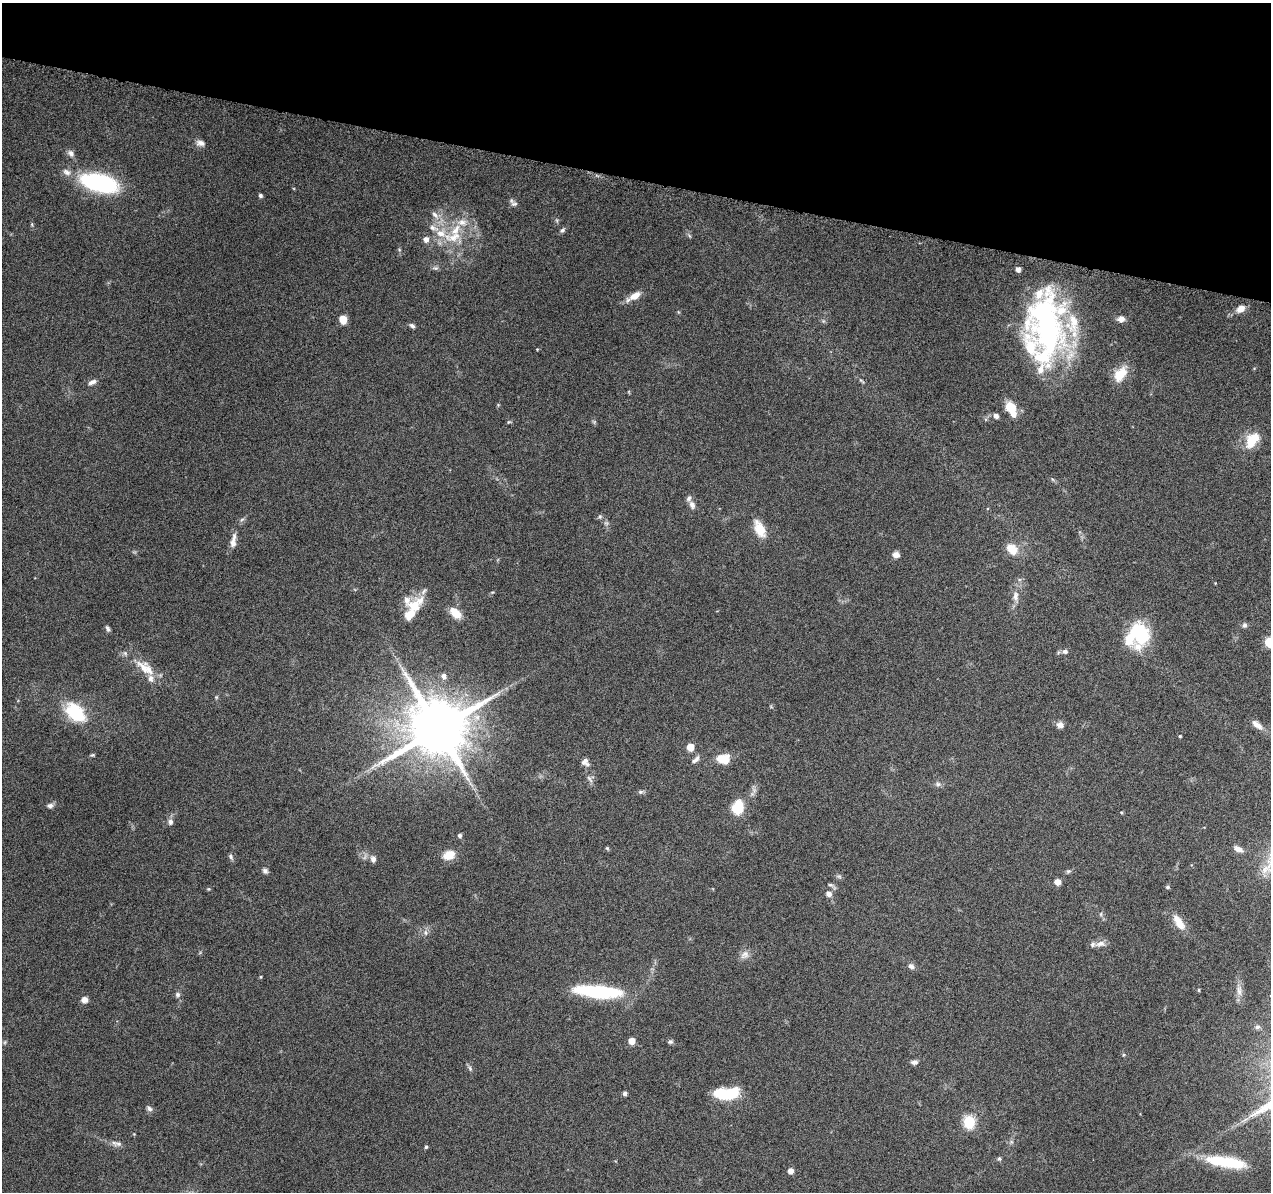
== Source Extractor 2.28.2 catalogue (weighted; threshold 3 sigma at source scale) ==
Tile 2 of 4 x 4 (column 2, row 1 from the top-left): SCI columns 1294-2562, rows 3875-5064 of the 5116 x 5307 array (HDU 1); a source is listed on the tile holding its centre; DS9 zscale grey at full resolution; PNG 1273 x 1194 px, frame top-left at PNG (2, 3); no overlay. Shown black and unused: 15% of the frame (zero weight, under 9 of 18 exposures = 2% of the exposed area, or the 3 px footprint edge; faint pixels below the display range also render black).
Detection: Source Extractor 2.28.2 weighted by HDU 2 'WHT'; one run over the whole footprint, this tile lists its part. Background 0.116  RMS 0.0038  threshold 0.0155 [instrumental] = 3 sigma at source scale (4.09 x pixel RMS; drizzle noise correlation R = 1.36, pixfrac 0.8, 0.0396/0.0396 arcsec/px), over >= 5 px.
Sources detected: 124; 2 too faint to see at this stretch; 1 inside a brighter object's white glare — not listed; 16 inside a brighter listed object's ellipse — not listed separately; the other 105 listed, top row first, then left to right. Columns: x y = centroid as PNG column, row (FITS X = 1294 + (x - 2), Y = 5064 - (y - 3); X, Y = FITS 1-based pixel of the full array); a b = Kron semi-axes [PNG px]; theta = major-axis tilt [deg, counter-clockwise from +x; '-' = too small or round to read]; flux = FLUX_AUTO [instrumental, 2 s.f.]
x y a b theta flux
200 143 11 7 -10 1.7
71 153 11 7 -46 1.5
98 182 38 17 -14 42
260 195 4 4 - 0.88
514 204 10 7 8 1.2
435 215 14 7 -48 2.2
433 228 14 6 -21 2.1
562 230 8 5 39 0.85
689 236 7 4 -46 0.54
454 237 28 13 21 9.9
426 239 5 5 - 2.3
435 268 9 5 -8 0.85
635 296 17 8 29 3.6
1241 309 8 7 - 3.2
343 319 5 5 - 9.8
1121 319 8 7 - 2
1046 325 70 40 -83 97
412 326 8 5 -32 0.93
537 349 4 3 - 0.28
1120 374 19 11 54 6.8
862 381 8 4 -36 0.6
92 382 11 6 22 1.5
1011 408 17 9 -64 7.5
996 416 6 5 - 1.5
509 422 6 4 30 0.45
594 422 6 4 -46 0.52
1251 440 19 14 78 7.1
1052 479 6 4 -70 0.47
692 505 11 7 -68 1.7
600 517 7 6 - 0.7
242 519 7 4 20 0.63
759 529 21 11 -65 6.3
233 541 20 7 82 2.8
1012 549 13 10 -47 5.7
896 555 8 7 - 1.9
492 592 5 3 - 0.32
1016 596 14 8 -90 2.4
414 606 27 16 45 9.5
455 613 12 7 -43 6.7
1244 625 7 6 - 0.96
108 628 9 4 -63 0.79
1138 635 26 21 52 25
1269 642 5 5 - 15
1065 652 8 6 13 1.1
145 668 32 14 -39 7.9
443 676 6 5 - 1.7
216 697 5 5 - 0.45
75 712 28 18 -43 17
1060 725 9 7 -16 1.8
1257 725 16 7 -40 2.7
438 729 16 15 - 3000
1180 736 3 3 - 0.45
690 747 5 5 - 5.9
92 755 6 4 8 0.47
723 759 12 9 -4 7.6
696 760 12 6 44 1.4
584 761 8 6 45 1.4
590 779 13 4 -57 1.1
938 784 7 6 - 0.96
640 792 7 5 1 0.77
50 806 8 6 12 1.2
738 807 15 10 77 10
1121 812 4 3 - 0.36
170 822 8 6 80 1.3
460 835 4 4 - 0.97
607 848 5 5 - 0.46
1238 849 11 6 -24 2.2
449 855 16 11 20 4.6
231 857 8 5 -67 0.83
373 859 9 7 -76 1.4
265 871 7 6 - 1
1068 871 7 5 20 0.64
839 876 7 5 -8 0.7
1057 882 5 4 - 4.1
831 885 13 4 -32 0.83
1168 887 6 4 -1 0.58
208 889 5 4 - 0.4
829 894 8 7 - 1.5
1101 914 6 4 72 0.49
1179 922 19 8 -58 5.5
425 933 8 6 -88 1.2
1100 944 15 7 10 2.1
745 955 13 10 45 2.3
911 966 8 7 - 1.3
261 977 4 3 - 0.34
1199 990 4 4 - 0.39
1239 990 18 8 -84 2.7
598 991 53 13 -5 29
177 995 8 7 - 0.98
85 1000 7 7 - 1.8
1257 1027 8 6 12 1
632 1041 5 5 - 6
5 1042 6 4 71 0.44
670 1042 7 5 2 0.78
914 1062 8 5 2 1.3
470 1068 8 5 -70 0.79
625 1093 4 4 - 1.3
727 1093 27 11 4 15
149 1108 9 6 -41 1
969 1122 6 6 - 37
118 1144 11 7 7 1.4
426 1147 4 4 - 0.68
999 1158 6 5 - 0.58
1227 1162 48 12 -9 20
790 1171 4 4 - 2.7
Isophote crosses this tile's border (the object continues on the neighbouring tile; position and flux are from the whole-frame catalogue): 2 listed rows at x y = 1269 642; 1227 1162